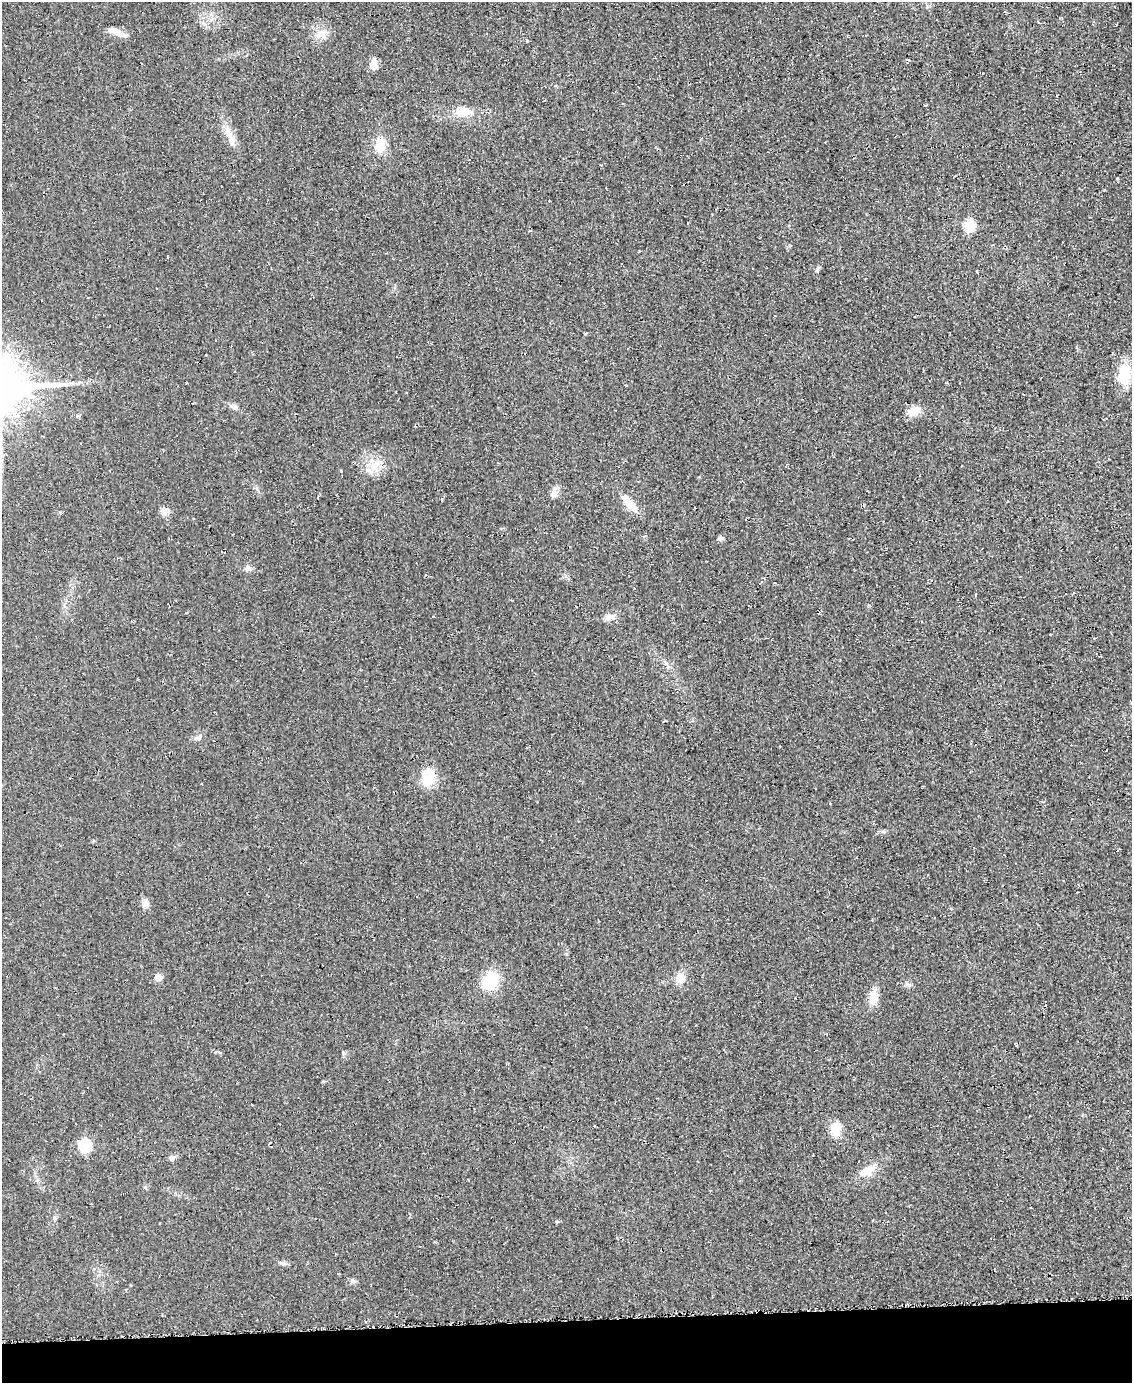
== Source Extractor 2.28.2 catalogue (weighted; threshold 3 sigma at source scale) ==
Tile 10 of 4 x 3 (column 2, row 3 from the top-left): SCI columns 1141-2270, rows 175-1555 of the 4559 x 4551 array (HDU 1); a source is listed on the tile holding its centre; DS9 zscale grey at full resolution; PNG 1134 x 1385 px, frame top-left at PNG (2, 2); no overlay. Shown black and unused: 4% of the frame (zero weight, under 2 of 3 exposures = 3% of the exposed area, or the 3 px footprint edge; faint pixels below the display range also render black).
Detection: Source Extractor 2.28.2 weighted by HDU 2 'WHT'; one run over the whole footprint, this tile lists its part. Background 0.047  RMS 0.013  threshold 0.0597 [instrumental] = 3 sigma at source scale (4.5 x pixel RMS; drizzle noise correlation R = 1.50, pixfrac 1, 0.05/0.05 arcsec/px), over >= 5 px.
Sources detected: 36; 1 inside a brighter listed object's ellipse — not listed separately; the other 35 listed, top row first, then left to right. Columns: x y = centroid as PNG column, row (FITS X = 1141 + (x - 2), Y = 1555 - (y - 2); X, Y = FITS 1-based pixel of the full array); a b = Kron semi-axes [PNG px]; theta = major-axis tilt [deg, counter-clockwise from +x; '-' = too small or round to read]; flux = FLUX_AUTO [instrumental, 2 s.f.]
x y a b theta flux
115 32 20 8 -25 12
321 34 15 11 14 14
373 64 12 9 89 11
462 112 21 11 0 24
229 134 20 8 -68 15
380 145 18 12 -89 26
969 226 6 6 - 110
817 270 7 5 76 2.7
1124 374 23 14 80 44
234 407 12 6 -29 5.5
914 411 18 12 22 13
375 465 17 10 30 18
554 493 12 9 51 7.9
630 504 17 8 -49 28
164 511 10 9 - 6.9
720 538 7 6 - 3.8
248 568 8 7 - 5.7
609 617 13 8 19 9.5
666 663 8 4 -46 3.5
198 737 11 7 32 5
429 778 23 14 85 29
883 832 7 4 -2 2.6
145 903 12 8 -82 7.7
158 977 5 5 - 24
680 978 11 10 - 18
490 981 14 11 55 69
909 985 6 6 - 3.3
873 998 18 10 77 19
343 1053 5 5 - 2.2
835 1129 22 12 83 18
85 1146 6 6 - 150
171 1158 6 6 - 5.8
867 1171 21 10 32 21
283 1263 7 5 -44 3
353 1281 9 6 -27 3.6
Unlisted compact peaks at least as high as the median listed source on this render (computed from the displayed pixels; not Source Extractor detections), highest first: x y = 341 471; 145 1187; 527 41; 557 1222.